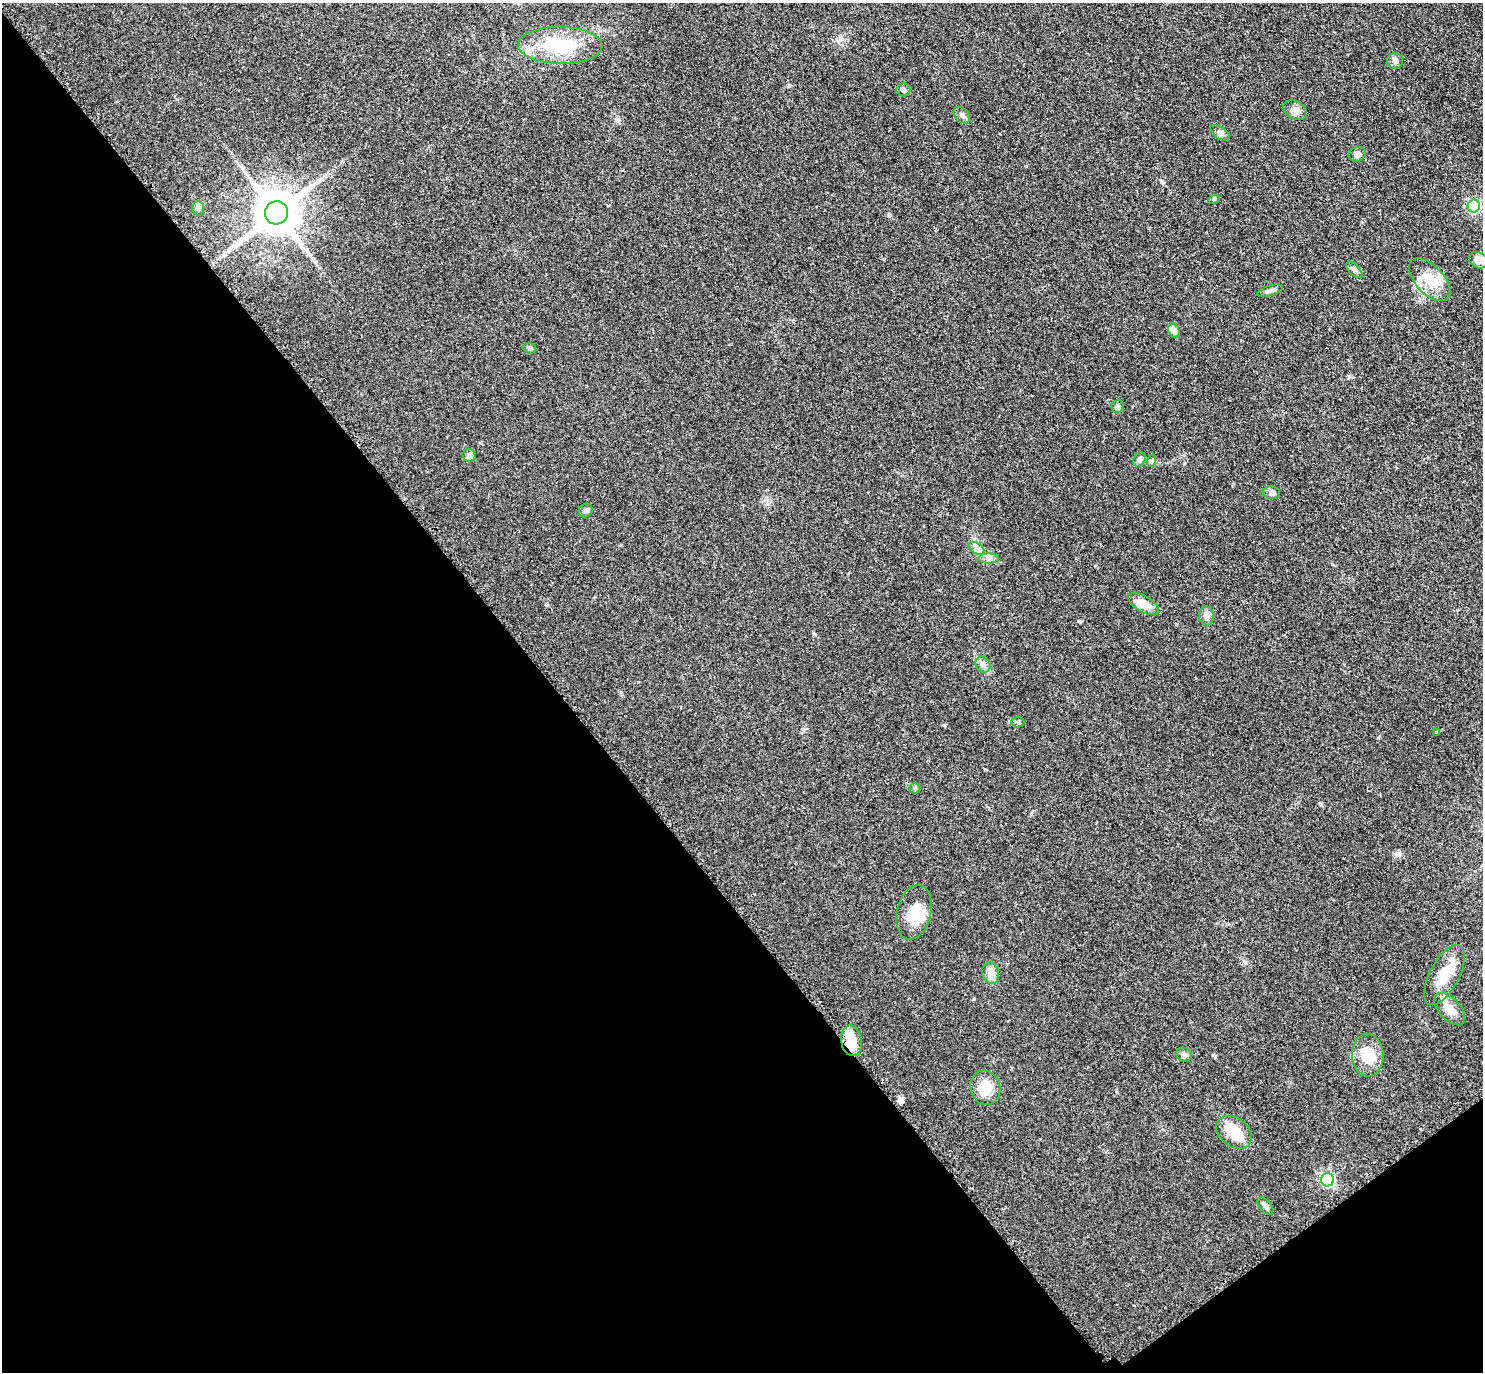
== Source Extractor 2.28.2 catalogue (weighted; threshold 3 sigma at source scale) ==
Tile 14 of 4 x 4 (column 2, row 4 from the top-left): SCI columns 1674-3154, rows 463-1832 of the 6266 x 6263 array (HDU 1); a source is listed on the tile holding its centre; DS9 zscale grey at full resolution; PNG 1485 x 1374 px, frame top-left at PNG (2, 3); each listed source drawn as its Kron ellipse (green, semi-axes under 4 px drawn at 4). Shown black and unused: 40% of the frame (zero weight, under 2 of 3 exposures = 11% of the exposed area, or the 3 px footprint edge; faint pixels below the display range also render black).
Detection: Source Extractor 2.28.2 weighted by HDU 2 'WHT'; one run over the whole footprint, this tile lists its part. Background 0.094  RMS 0.0087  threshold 0.0392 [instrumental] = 3 sigma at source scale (4.5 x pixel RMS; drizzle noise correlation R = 1.50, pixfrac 1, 0.05/0.05 arcsec/px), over >= 5 px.
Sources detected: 45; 1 inside a brighter object's white glare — neither listed nor drawn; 2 inside a brighter listed object's ellipse — not listed separately; the other 42 listed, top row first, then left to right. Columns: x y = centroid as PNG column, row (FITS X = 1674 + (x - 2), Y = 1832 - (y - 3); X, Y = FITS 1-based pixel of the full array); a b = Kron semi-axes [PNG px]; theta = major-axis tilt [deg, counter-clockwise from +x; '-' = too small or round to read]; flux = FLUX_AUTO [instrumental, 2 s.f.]
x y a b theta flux
560 45 42 18 -1 47
1395 61 8 8 - 3
903 90 7 6 - 2.2
1295 110 13 8 -31 4.9
962 115 9 6 -45 2.7
1220 133 11 6 -34 2.5
1357 154 8 7 - 3.4
1214 199 6 3 18 0.88
1474 206 6 6 - 100
198 208 7 6 - 2.2
276 213 11 11 - 3400
1478 260 10 7 -31 6.7
1354 270 10 5 -47 2.2
1430 280 26 14 -46 18
1270 291 13 5 17 2.9
1174 331 7 5 -71 2.9
530 348 7 5 -20 1.5
1117 407 6 6 - 1.8
469 455 7 6 - 3.5
1139 459 8 5 56 2.2
1151 461 6 4 71 1.2
1272 493 8 6 -6 2.7
586 511 7 6 - 2
976 548 9 5 -31 3
989 559 10 5 0 3.2
1143 604 17 8 -29 12
1206 616 9 7 -84 5.3
983 665 8 7 - 3.2
1018 722 6 5 - 1.4
1436 733 3 3 - 0.85
915 788 5 5 - 1.3
914 912 28 17 77 19
991 973 11 8 -72 6.5
1444 975 33 15 62 20
1450 1009 19 11 -47 9.4
851 1041 15 10 -79 15
1184 1055 8 7 - 2.7
1368 1055 21 16 -88 22
985 1088 17 15 -74 16
1234 1132 19 14 -37 19
1327 1180 6 6 - 140
1265 1206 10 5 -49 2.6
Unlisted compact peaks at least as high as the median listed source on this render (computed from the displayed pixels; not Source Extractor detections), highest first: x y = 546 605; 1349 377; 1215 1056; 1162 182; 1397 854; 1245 962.